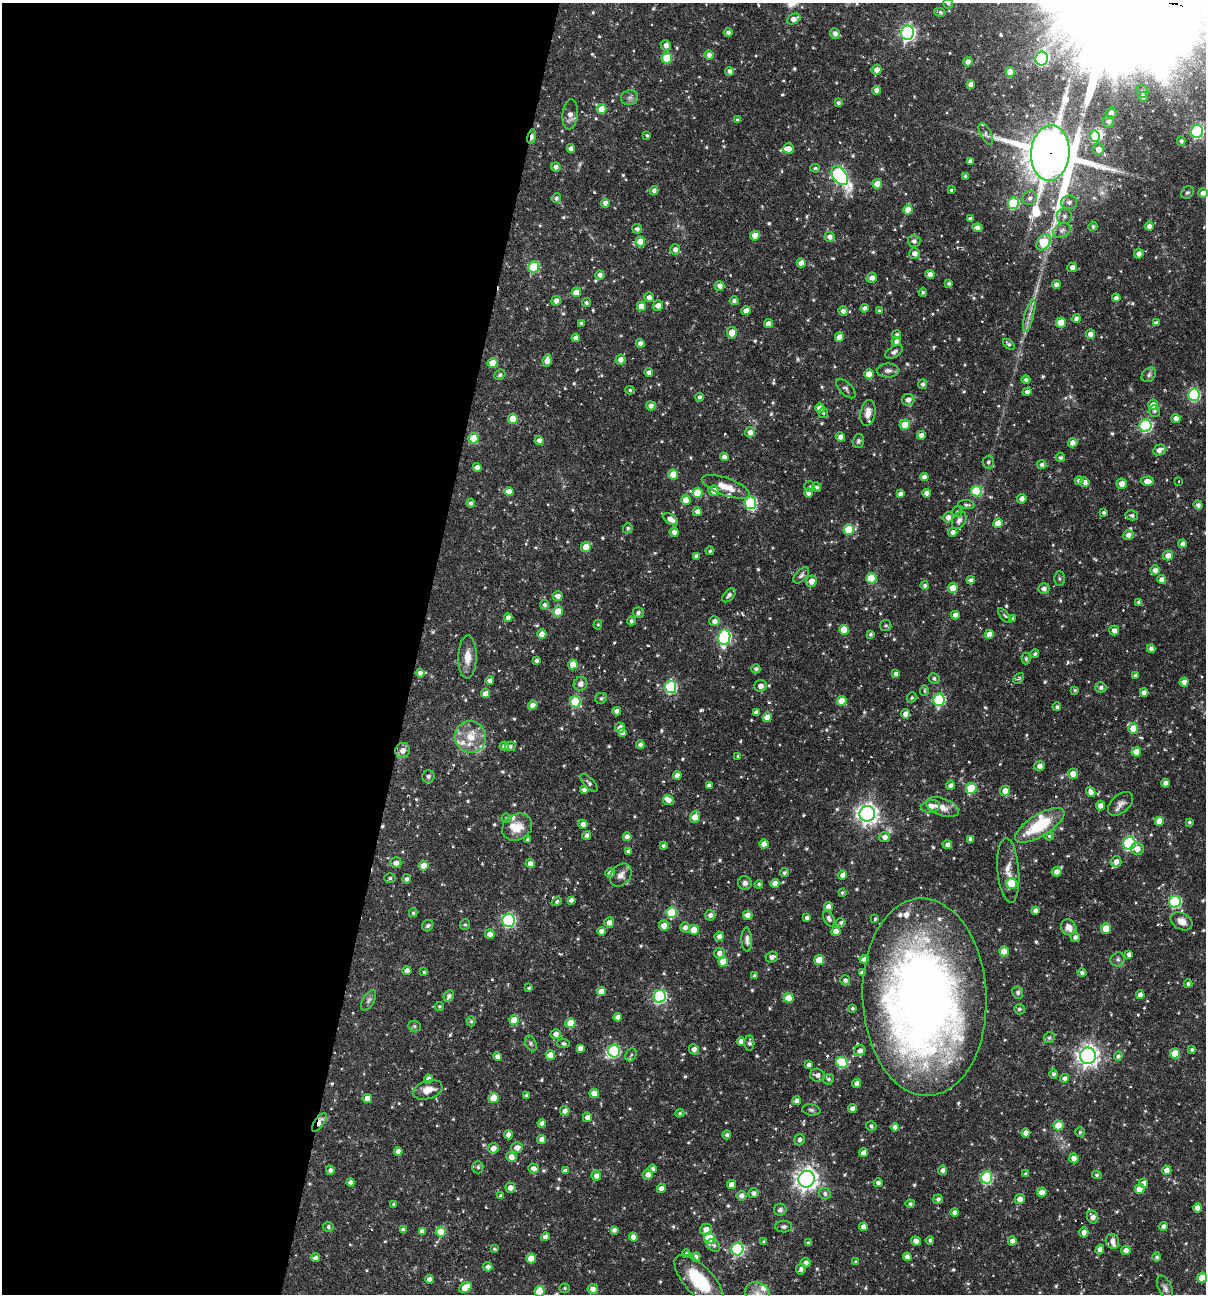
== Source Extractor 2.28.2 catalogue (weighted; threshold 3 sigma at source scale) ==
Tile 5 of 4 x 4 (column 1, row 2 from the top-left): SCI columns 249-1452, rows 2585-3876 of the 5187 x 5168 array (HDU 1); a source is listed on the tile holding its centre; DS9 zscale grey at full resolution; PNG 1208 x 1296 px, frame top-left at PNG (2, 3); each listed source drawn as its Kron ellipse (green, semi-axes under 4 px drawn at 4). Shown black and unused: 35% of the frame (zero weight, under 3 of 6 exposures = <1% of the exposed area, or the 3 px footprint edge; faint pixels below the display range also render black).
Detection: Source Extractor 2.28.2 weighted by HDU 2 'WHT'; one run over the whole footprint, this tile lists its part. Background 0.00458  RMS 0.0047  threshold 0.0193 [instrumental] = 3 sigma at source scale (4.09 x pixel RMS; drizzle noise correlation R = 1.36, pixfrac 0.8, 0.05/0.05 arcsec/px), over >= 5 px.
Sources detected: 743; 2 too faint to see at this stretch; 3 inside a brighter object's white glare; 11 cosmic-ray / hot-pixel residue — neither listed nor drawn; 19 inside a brighter listed object's ellipse — not listed separately; of the other 708, all 500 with FLUX_AUTO >= 0.664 (the completeness limit of this list) listed and drawn (208 fainter detections not listed), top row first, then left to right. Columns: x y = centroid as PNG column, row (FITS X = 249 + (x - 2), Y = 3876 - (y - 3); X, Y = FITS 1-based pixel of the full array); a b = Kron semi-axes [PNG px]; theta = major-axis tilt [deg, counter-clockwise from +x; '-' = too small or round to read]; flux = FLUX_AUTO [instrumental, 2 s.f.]
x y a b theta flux
948 4 5 5 - 0.86
940 12 6 4 -16 1.1
794 19 7 5 28 2.7
728 32 4 4 - 1.4
835 33 5 5 - 1.7
908 33 7 6 - 110
666 45 5 5 - 2.3
709 55 4 4 - 1.9
667 58 5 5 - 13
1042 59 7 6 - 62
968 62 4 4 - 2.6
877 70 5 5 - 2.7
730 71 4 4 - 1.6
1010 72 5 4 - 5.4
971 84 4 4 - 2.2
877 90 4 4 - 2.5
1143 91 6 5 - 1.2
1143 97 5 5 - 1.4
630 98 8 7 - 1.6
838 103 3 3 - 1.1
602 109 5 5 - 7.2
1111 113 5 5 - 1.6
570 114 15 7 84 3.3
737 120 4 4 - 0.71
1109 122 6 5 - 1.4
1197 132 6 6 - 63
986 134 12 5 -64 1.2
647 135 3 3 - 0.7
1095 136 6 5 - 24
532 137 7 4 80 2.5
1181 141 4 4 - 0.96
571 148 4 4 - 2.2
789 149 5 5 - 2.6
1098 149 6 6 - 2.9
1050 153 28 19 86 1900
971 161 4 4 - 1.9
556 167 5 4 - 1.7
815 168 5 3 - 0.77
840 176 10 7 -54 88
965 176 3 3 - 0.67
877 184 5 5 - 4.9
951 190 3 3 - 0.74
654 191 4 4 - 1.8
1187 192 7 5 40 0.9
1203 193 5 5 - 2.2
556 198 5 4 - 1.2
1030 198 7 7 - 1.8
1069 202 8 7 - 1.7
605 203 4 4 - 2.3
1013 203 6 5 - 33
908 210 5 4 - 7
1064 216 8 7 - 1.5
970 219 4 3 - 0.93
1093 226 5 4 - 0.97
1149 226 4 4 - 1.9
977 228 5 4 - 2.3
637 229 5 4 - 1.5
1062 230 9 6 28 2
755 236 5 5 - 5.1
830 237 5 5 - 2
914 241 6 6 - 1.7
640 242 5 5 - 9.2
1044 242 9 6 55 22
675 250 5 5 - 2.2
914 253 5 5 - 2.3
1139 254 5 4 - 2.3
801 263 4 4 - 2.8
534 267 5 5 - 26
1072 267 5 4 - 2.3
930 274 4 4 - 2.7
600 275 5 4 - 1.8
872 278 5 5 - 2.4
949 284 4 3 - 0.99
1056 285 4 4 - 1.7
720 286 5 4 - 2.4
576 292 5 5 - 5.8
923 292 4 4 - 0.78
649 297 5 5 - 1.9
1116 298 4 4 - 2
556 301 5 4 - 2.4
734 301 4 4 - 1.4
586 303 4 4 - 1
658 305 5 5 - 2.5
641 306 5 4 - 5.7
864 308 4 4 - 1.5
746 311 4 4 - 3.1
843 311 4 4 - 1.9
879 311 4 3 - 0.82
1029 315 16 4 75 2.6
1076 319 4 4 - 1.4
581 323 4 3 - 0.88
1061 323 5 5 - 11
1156 323 4 4 - 1.6
768 324 4 4 - 2.5
732 333 6 5 - 8
1090 334 5 4 - 2.4
897 335 4 4 - 1.3
839 337 4 4 - 5.1
576 338 4 4 - 2.3
896 341 4 4 - 1.5
640 343 4 4 - 1.8
1009 344 6 4 -40 1.2
894 352 10 5 30 1.4
621 360 5 5 - 2.4
547 361 6 4 82 2.8
492 363 5 5 - 7.1
888 370 11 7 -1 1.9
649 373 4 4 - 2.1
869 374 5 5 - 4.7
500 375 6 4 43 0.81
1149 375 8 6 48 1.2
1026 380 4 4 - 1.4
923 384 5 4 - 1.3
846 389 12 6 -45 1.3
630 390 4 4 - 0.68
1027 392 4 4 - 2
1194 395 6 5 - 44
699 397 4 4 - 1.2
908 400 6 6 - 2.5
1153 405 5 5 - 3
651 406 5 4 - 2.1
820 408 4 4 - 3.2
1155 411 6 5 - 1
823 413 5 5 - 0.69
868 413 13 7 80 4.2
1176 418 5 4 - 2.4
513 419 5 5 - 8.7
905 425 5 5 - 7.6
1146 426 6 6 - 54
750 432 5 5 - 2.5
921 435 4 4 - 3
840 437 5 4 - 2.5
474 438 5 5 - 16
539 440 4 4 - 2.2
858 441 7 5 75 1
1073 443 5 4 - 2.5
1159 450 6 5 - 2.8
724 457 4 4 - 2.2
1061 458 4 4 - 1
988 462 6 5 - 1.1
1042 465 4 4 - 1.4
477 467 4 4 - 3
673 475 5 5 - 10
924 477 4 4 - 2.2
1079 481 4 4 - 1.8
1147 481 6 4 1 3.2
1085 482 5 4 - 2.4
1179 482 3 3 - 1
1122 484 5 5 - 3.5
726 487 25 8 -20 6.6
809 487 5 5 - 0.66
817 487 5 4 - 1.1
713 491 5 5 - 3.6
976 491 5 5 - 23
509 492 4 4 - 4.2
698 493 5 5 - 14
808 493 4 4 - 2.2
927 493 4 4 - 2.6
900 494 4 4 - 1.6
1022 499 5 4 - 2.1
686 500 5 4 - 4.6
471 503 4 4 - 1.2
750 503 6 6 - 39
966 505 8 4 -6 1.1
1198 505 5 4 - 1.5
697 512 4 4 - 2.3
957 512 5 5 - 0.68
1104 512 3 3 - 1
1132 515 6 5 - 1.2
948 517 5 5 - 2.5
671 519 8 5 -32 3.6
959 520 9 6 61 1.7
998 523 5 4 - 6.4
628 528 5 5 - 0.84
849 529 5 5 - 15
674 532 4 4 - 2.2
953 532 4 4 - 2
1128 535 5 5 - 2.2
1183 544 4 4 - 2
586 547 5 4 - 6.6
710 551 4 4 - 0.71
1168 555 5 5 - 3.4
696 556 4 4 - 1.9
1155 570 5 4 - 2.4
801 575 10 5 47 1.2
871 578 5 5 - 17
1059 578 7 5 -90 0.76
1162 579 4 4 - 2.6
971 580 4 4 - 1.5
812 581 6 5 - 3.4
925 585 4 4 - 1.1
953 588 5 5 - 6
1044 589 5 5 - 2
729 595 8 5 48 1.5
558 596 5 5 - 2.4
1139 602 4 4 - 1.4
545 605 5 4 - 1.4
558 611 5 5 - 8.6
638 613 5 5 - 1.4
955 615 4 4 - 2.4
1005 616 9 4 -49 0.74
508 618 4 4 - 2.2
1012 618 4 3 - 0.69
631 621 4 4 - 1.2
714 621 5 5 - 2
598 625 5 4 - 0.69
886 625 5 5 - 0.79
844 630 5 5 - 9.8
1114 631 5 5 - 2.3
542 634 5 4 - 3.7
871 634 3 3 - 0.96
989 634 4 4 - 3.9
724 637 7 6 - 71
1151 649 4 4 - 1.7
1035 654 4 4 - 0.93
468 657 22 9 89 5.3
1026 659 6 4 90 0.68
537 661 4 4 - 1.1
573 664 5 5 - 6.9
756 669 4 4 - 1.3
420 673 4 4 - 1.7
896 674 4 4 - 2.2
1135 675 4 3 - 0.91
934 678 5 5 - 0.94
1018 678 6 4 49 0.91
490 681 4 4 - 1.9
1184 682 4 4 - 2.5
580 684 7 6 - 2.6
760 686 6 5 - 2.2
670 687 6 6 - 49
1101 687 5 5 - 1.3
1075 690 4 4 - 0.68
924 691 5 4 - 0.79
1144 693 4 4 - 2.2
486 694 4 4 - 4.3
912 697 5 4 - 0.7
601 698 6 5 - 0.91
939 700 6 5 - 45
842 701 5 5 - 7.4
575 702 5 5 - 26
533 705 5 4 - 2.4
1057 707 4 4 - 1.1
617 711 4 4 - 2
756 713 4 4 - 2.1
905 714 5 4 - 2.5
767 717 5 4 - 5.1
620 728 5 5 - 4
1133 728 5 5 - 6.6
622 733 4 4 - 2
470 737 16 15 - 8.2
640 745 4 4 - 1.6
504 746 4 4 - 2.1
510 746 5 5 - 1.2
403 751 8 7 - 3.4
1136 752 4 4 - 5.6
738 756 4 3 - 0.73
1040 766 5 5 - 2.3
1073 774 5 5 - 3.7
677 775 4 4 - 2.9
428 776 6 6 - 1.4
589 783 11 5 -47 1.1
1165 783 4 4 - 2.2
951 785 4 4 - 1.8
709 786 4 4 - 2.1
971 788 5 5 - 21
584 790 4 4 - 2.2
1005 791 5 5 - 3.5
1091 792 5 4 - 2.9
668 800 5 5 - 2.4
1121 804 15 9 41 2.6
931 806 9 6 9 4.9
1100 806 4 4 - 2.7
942 807 17 8 -21 4.4
867 814 8 7 - 260
695 817 6 4 68 4.6
506 818 5 4 - 0.72
1159 821 5 5 - 4.5
1189 822 4 3 - 0.85
583 824 4 4 - 2
1040 825 28 11 32 21
517 827 16 13 31 6.4
587 835 5 4 - 1.7
1049 836 5 4 - 0.77
627 837 4 4 - 2.4
885 837 5 5 - 2.4
971 839 4 4 - 2.1
528 840 4 3 - 0.92
1129 843 6 6 - 70
764 844 4 4 - 3.7
948 845 4 4 - 2.2
663 846 4 3 - 1
1137 849 6 6 - 3
628 851 4 4 - 1.6
1116 862 5 5 - 2.5
396 863 5 5 - 2.4
530 864 4 4 - 2.1
424 866 5 5 - 4.6
1008 870 32 10 -85 6
1057 872 5 5 - 2.5
610 873 5 5 - 1.6
784 873 4 4 - 0.98
621 875 13 9 51 2.9
843 875 4 4 - 2.3
390 878 6 4 1 0.87
406 879 4 4 - 1.4
745 883 7 7 - 1.6
775 883 4 4 - 2.9
759 884 4 4 - 0.85
1012 884 5 5 - 14
842 893 4 4 - 0.81
571 900 4 4 - 1.6
557 902 5 4 - 0.77
1175 902 6 6 - 46
828 906 4 4 - 2.6
1035 910 4 4 - 1.8
672 912 5 5 - 24
413 913 4 4 - 0.78
710 915 5 5 - 1.8
748 915 5 4 - 2.6
807 918 4 3 - 1.5
829 918 8 5 -64 1.6
875 919 3 3 - 1.3
508 920 6 6 - 69
1181 921 11 8 -30 3.6
609 922 5 5 - 2.3
841 923 5 4 - 0.85
465 924 6 5 - 0.7
428 926 6 5 - 0.94
664 926 5 5 - 3.4
685 927 5 5 - 2.1
1069 927 8 7 - 3.3
1106 928 5 5 - 8.4
694 930 5 5 - 4.9
601 931 4 4 - 2.4
836 931 4 4 - 4
490 934 5 5 - 2.4
719 936 5 4 - 2.1
1075 937 5 5 - 1.6
747 940 12 5 -88 1.8
1004 951 5 5 - 7.6
719 953 5 5 - 2.3
1129 954 4 4 - 1.9
772 957 6 5 - 2.2
864 959 4 4 - 2.5
1118 959 7 6 - 1.3
819 960 5 5 - 9.9
723 962 5 5 - 8.8
407 971 4 4 - 2.5
424 972 4 3 - 0.69
862 973 4 4 - 1.7
1082 973 4 4 - 1.3
755 976 4 3 - 1.3
845 980 5 5 - 1.4
1188 984 4 4 - 1.2
529 988 4 3 - 0.72
601 991 4 4 - 4.6
1018 992 6 5 - 1.1
1140 995 4 4 - 2.5
449 996 6 5 - 1.5
660 996 6 6 - 64
924 997 99 62 -88 410
788 998 5 5 - 8.8
369 1000 11 5 60 1.3
439 1006 4 4 - 0.71
852 1008 3 3 - 0.73
1019 1009 5 5 - 1
618 1017 4 4 - 3.2
514 1020 5 5 - 8.7
471 1021 5 4 - 0.71
570 1023 5 5 - 8.9
414 1026 6 5 - 0.82
556 1034 5 5 - 2.2
1049 1038 6 5 - 0.97
741 1041 4 4 - 1.9
531 1043 8 5 -63 0.89
749 1043 8 5 90 1.4
563 1044 6 4 -7 1
580 1048 4 4 - 2.2
694 1049 6 4 -46 2.3
1192 1050 4 3 - 1
614 1051 6 6 - 37
860 1051 6 5 - 2.3
1175 1053 5 5 - 10
550 1055 5 4 - 6.1
631 1055 7 5 64 0.89
1088 1056 8 8 - 250
1118 1056 4 4 - 1.2
497 1057 4 4 - 2.2
842 1062 6 5 - 28
809 1065 4 4 - 2.1
1054 1074 5 4 - 1.1
817 1075 7 6 - 2.3
1064 1078 4 4 - 1.7
429 1079 4 4 - 2.5
828 1079 5 5 - 1
857 1084 4 4 - 1.9
428 1090 15 9 18 5.2
594 1093 5 4 - 4.5
527 1096 4 3 - 1.2
367 1098 4 4 - 4.1
494 1098 5 5 - 8.3
796 1101 4 4 - 1.9
852 1109 4 4 - 2.1
811 1110 9 5 -8 1
565 1111 5 4 - 2.4
680 1113 4 4 - 0.77
587 1117 4 4 - 2.3
319 1122 11 4 55 3.8
542 1123 4 4 - 2.2
1058 1125 5 5 - 7.9
871 1126 5 5 - 1
895 1127 4 4 - 2.3
1080 1132 4 4 - 0.69
1026 1133 4 4 - 3
508 1135 4 4 - 2.6
727 1135 4 4 - 1.3
542 1139 4 4 - 2.7
800 1140 6 5 - 1.4
493 1148 5 5 - 2.5
517 1148 6 5 - 2.6
398 1151 4 4 - 2.4
864 1153 4 4 - 3.5
511 1157 5 5 - 2.9
1074 1158 5 4 - 2.6
478 1167 6 5 - 0.98
534 1168 5 5 - 2.4
653 1169 4 4 - 1.6
330 1170 4 4 - 1.7
942 1170 4 4 - 1.7
1167 1170 5 4 - 2.9
565 1171 4 4 - 1.7
1026 1174 4 4 - 0.87
648 1175 5 5 - 2.6
1097 1175 5 4 - 0.73
596 1176 5 5 - 2.2
986 1177 6 6 - 40
806 1179 8 8 - 280
351 1182 4 4 - 2
878 1183 4 4 - 1.6
1144 1183 4 4 - 2.4
731 1185 4 4 - 3.5
510 1188 5 5 - 2.4
661 1188 4 4 - 2.5
1140 1189 5 4 - 6.1
1042 1192 5 5 - 3.7
753 1193 5 5 - 1.6
825 1194 6 5 - 1.2
501 1196 4 4 - 1.1
742 1196 5 5 - 2.1
938 1199 5 4 - 1.3
1020 1199 5 5 - 2.9
394 1204 4 3 - 0.93
910 1204 4 4 - 0.99
1198 1208 4 4 - 3.3
780 1210 6 6 - 1.3
955 1212 4 4 - 2
1093 1217 7 5 -62 2.7
1164 1226 4 4 - 1.9
328 1227 5 5 - 0.97
784 1227 8 6 0 1.2
864 1227 4 4 - 2.7
706 1229 6 5 - 3.2
403 1230 4 4 - 2.2
614 1230 4 4 - 1.8
422 1231 4 4 - 2.6
441 1232 5 5 - 11
1084 1232 5 4 - 1.9
545 1237 4 4 - 2.5
633 1237 4 4 - 2.5
709 1238 6 5 - 17
930 1240 4 3 - 0.8
916 1241 5 4 - 2.8
1012 1241 5 4 - 2.1
1112 1241 7 6 - 2.7
764 1242 3 3 - 0.8
808 1243 4 4 - 1.1
714 1245 7 5 -45 0.99
494 1249 3 3 - 0.68
737 1249 6 6 - 61
1100 1249 5 4 - 1.9
1126 1250 5 4 - 2.1
686 1254 4 4 - 0.9
696 1257 4 4 - 2
907 1257 4 4 - 1.9
1157 1257 4 4 - 0.98
315 1258 5 4 - 1.7
531 1258 5 4 - 6.8
856 1262 4 3 - 0.86
806 1263 5 5 - 2.1
488 1267 4 4 - 2.1
801 1269 5 5 - 1.4
1202 1278 5 5 - 6.8
429 1279 4 4 - 2.3
699 1281 33 14 -47 24
466 1287 7 5 36 10
565 1288 5 4 - 0.68
1165 1288 13 6 -66 1.7
593 1289 5 5 - 2.8
539 1291 5 5 - 11
757 1293 13 10 -29 4.7
Overlapping masked pixels (flux is a lower limit): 3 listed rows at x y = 532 137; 1050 153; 319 1122
Isophote crosses this tile's border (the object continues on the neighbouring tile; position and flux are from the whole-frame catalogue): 3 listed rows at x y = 948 4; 539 1291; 757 1293